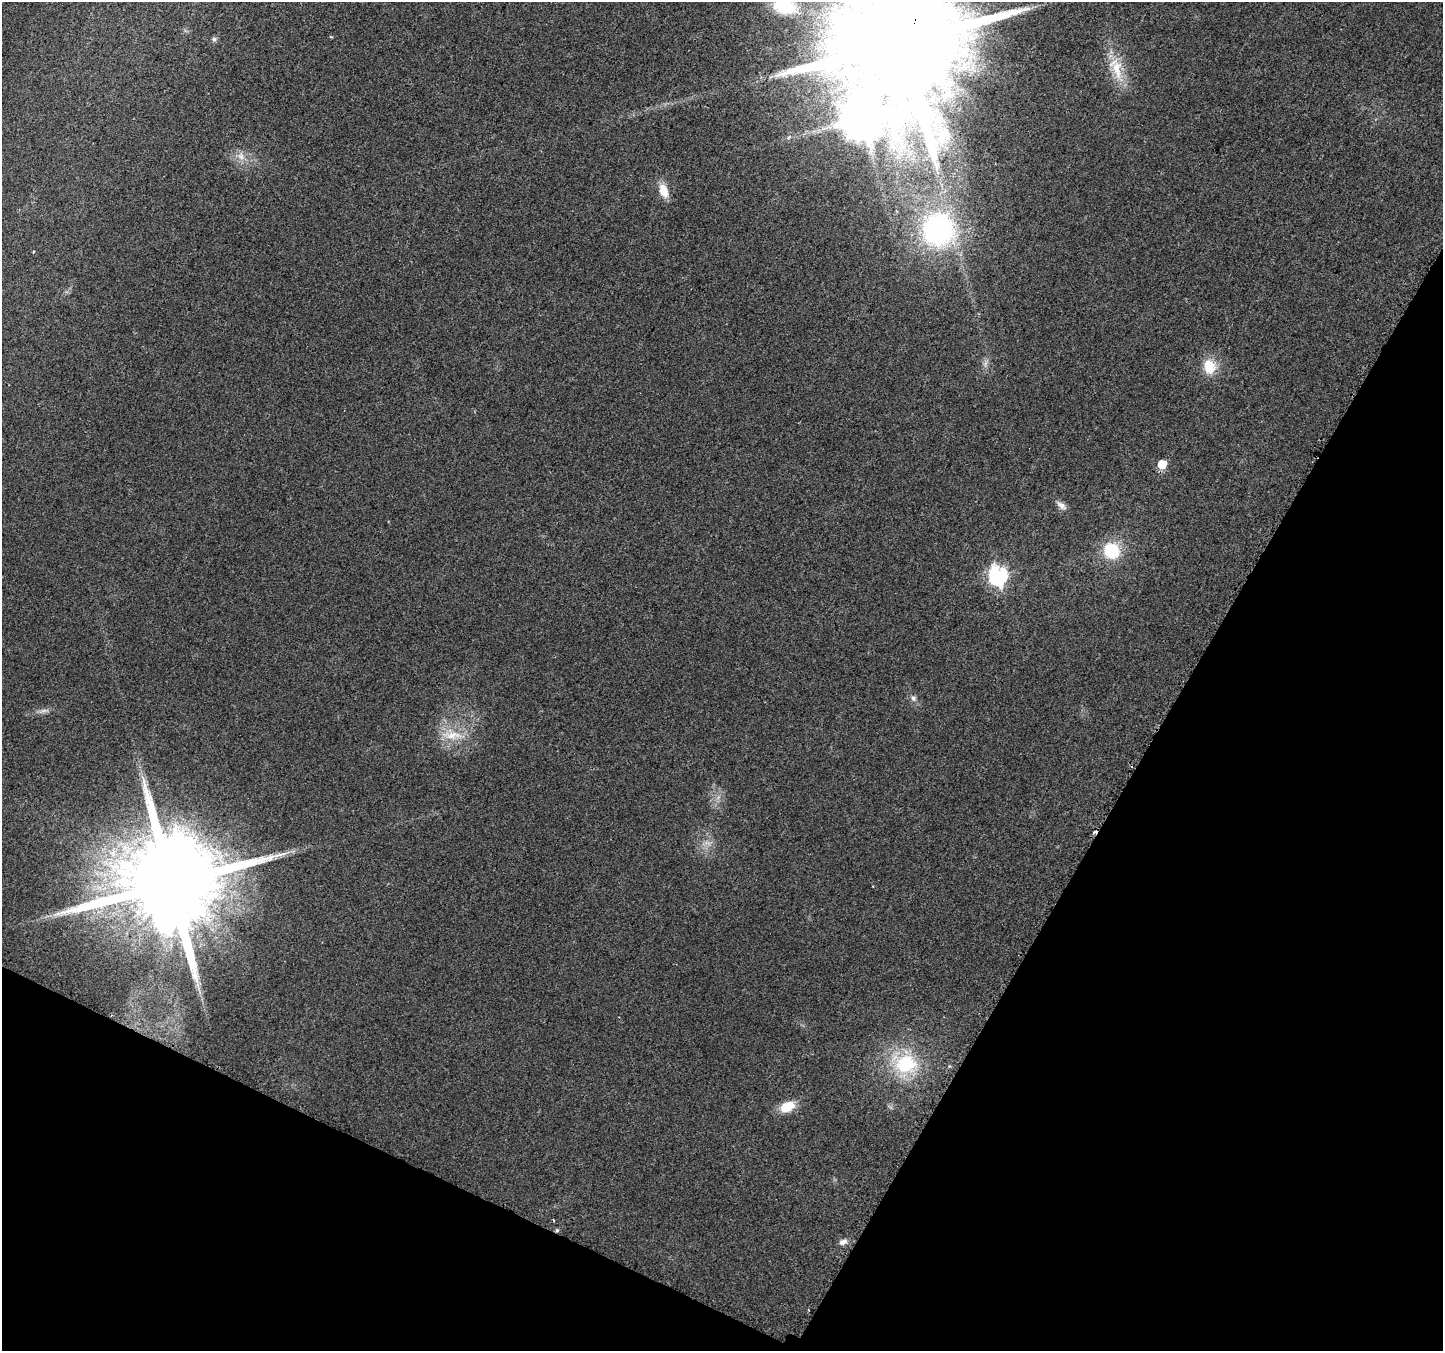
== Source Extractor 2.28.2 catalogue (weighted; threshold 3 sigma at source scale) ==
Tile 15 of 4 x 4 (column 3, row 4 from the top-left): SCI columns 2911-4351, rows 282-1630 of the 5805 x 5898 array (HDU 1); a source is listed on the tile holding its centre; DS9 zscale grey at full resolution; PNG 1445 x 1353 px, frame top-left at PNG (2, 2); no overlay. Shown black and unused: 26% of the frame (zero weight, under 2 of 3 exposures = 2% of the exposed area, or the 3 px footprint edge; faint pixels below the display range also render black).
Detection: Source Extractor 2.28.2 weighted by HDU 2 'WHT'; one run over the whole footprint, this tile lists its part. Background 0.033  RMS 0.0071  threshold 0.0318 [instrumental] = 3 sigma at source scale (4.5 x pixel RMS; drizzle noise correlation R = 1.50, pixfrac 1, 0.0396/0.0396 arcsec/px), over >= 5 px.
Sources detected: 27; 3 cosmic-ray / hot-pixel residue — not listed; the other 24 listed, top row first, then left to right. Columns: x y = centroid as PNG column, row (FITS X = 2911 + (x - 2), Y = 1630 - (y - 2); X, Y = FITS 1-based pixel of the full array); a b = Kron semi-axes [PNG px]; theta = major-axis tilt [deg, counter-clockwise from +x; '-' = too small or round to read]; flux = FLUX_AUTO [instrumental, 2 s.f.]
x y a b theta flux
785 7 24 14 -10 35
214 39 6 6 - 1.5
903 42 43 29 60 34000
1116 68 35 15 -71 20
862 118 12 11 - 2800
241 156 12 9 -72 5.4
663 191 17 10 -69 9.9
938 230 37 35 69 140
985 363 10 3 69 1.8
1209 366 22 17 -76 14
1162 464 6 5 - 24
1061 505 16 7 -38 3.8
1112 551 17 16 - 29
998 576 8 7 - 250
913 698 8 7 - 2.3
44 711 9 4 9 2.3
452 735 33 11 -2 15
708 843 12 4 -19 2.4
171 883 28 22 55 20000
906 1064 32 27 8 42
787 1106 14 9 23 17
553 1220 3 2 - 1.3
557 1230 5 5 - 1.1
843 1242 11 7 20 3.4
Overlapping masked pixels (flux is a lower limit): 2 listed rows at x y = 903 42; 557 1230
Isophote crosses this tile's border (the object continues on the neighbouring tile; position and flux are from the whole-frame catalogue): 2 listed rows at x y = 785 7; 903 42